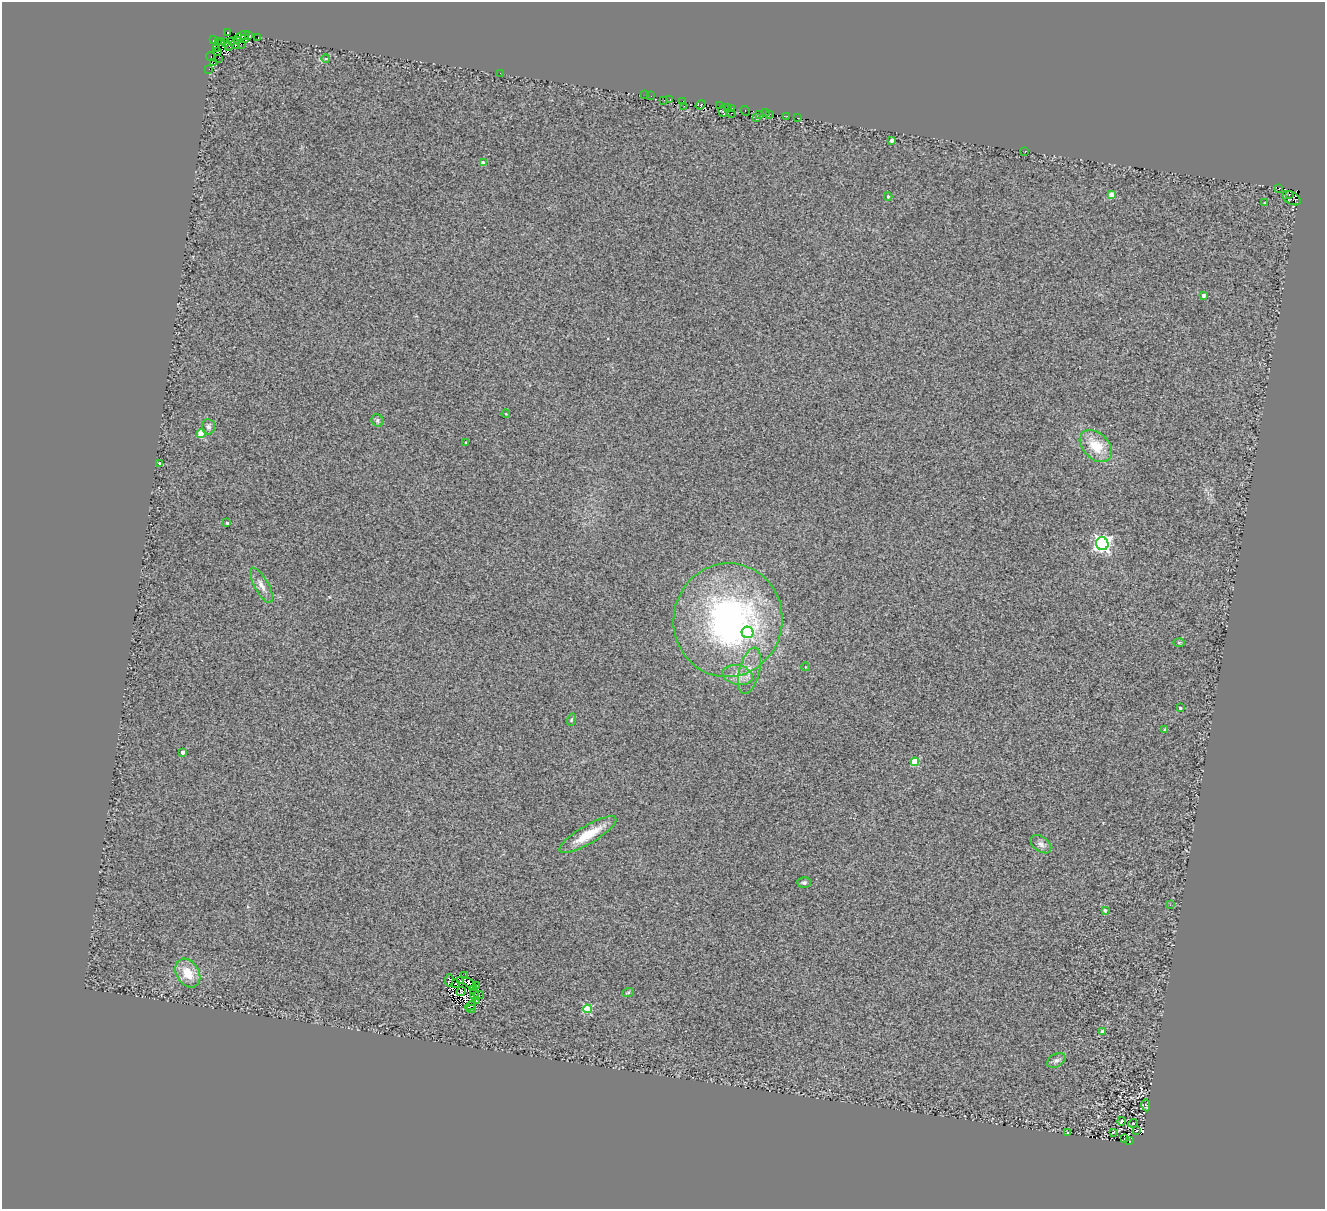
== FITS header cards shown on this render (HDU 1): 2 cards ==
NAXIS1  =                 1323
NAXIS2  =                 1207

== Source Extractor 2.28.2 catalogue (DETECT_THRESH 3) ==
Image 1323 x 1207 px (HDU 1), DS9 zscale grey, 1 PNG px = 1 image px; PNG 1327 x 1211 px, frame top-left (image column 1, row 1207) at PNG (2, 2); each listed source drawn as its Kron ellipse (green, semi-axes under 4 px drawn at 4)
Background 0.359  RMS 0.32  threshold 0.948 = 3 sigma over >= 5 px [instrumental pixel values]
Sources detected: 114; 12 with non-positive FLUX_AUTO (blend fragments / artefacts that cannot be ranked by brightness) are neither listed nor drawn; the other 102 listed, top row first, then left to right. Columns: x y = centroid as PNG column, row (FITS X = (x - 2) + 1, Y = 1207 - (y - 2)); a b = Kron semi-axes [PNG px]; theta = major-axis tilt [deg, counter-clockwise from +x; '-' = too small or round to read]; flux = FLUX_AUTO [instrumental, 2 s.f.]
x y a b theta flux
228 33 4 3 - 3400
242 36 7 4 21 2600
249 36 4 3 - 2400
258 38 3 2 - 290
245 39 4 2 - 170
213 40 3 2 - 650
237 40 3 2 - 970
218 41 3 2 - 1200
222 41 3 2 - 38
226 43 4 3 - 1900
230 44 7 3 63 2300
235 44 5 3 - 2500
241 44 2 2 - 12
216 48 2 2 - 290
217 52 3 2 - 900
211 57 4 2 - 120
219 58 4 2 - 90
326 59 4 3 - 17
214 63 3 3 - 580
209 69 2 2 - 23
500 73 2 2 - 16
645 95 3 2 - 15
651 96 2 2 - 18
670 99 3 2 - 150
664 100 3 2 - 24
683 101 3 3 - 910
700 105 5 4 - 840
684 106 2 2 - 95
720 106 2 2 - 6.5
727 108 2 2 - 100
731 108 3 2 - 190
745 111 5 3 - 600
723 112 5 3 - 170
731 113 3 2 - 28
765 113 3 2 - 19
759 114 3 2 - 78
769 114 3 2 - 27
787 116 3 2 - 23
756 118 3 3 - 16
797 118 2 2 - 31
892 140 4 3 - 130
1025 151 2 2 - 13
483 163 4 4 - 140
1279 188 4 2 - 36
1112 195 4 4 - 370
1289 195 3 2 - 67
888 196 4 3 - 31
1291 198 10 6 -31 340
1265 203 3 2 - 20
1204 295 3 3 - 100
506 414 4 3 - 18
377 420 6 6 - 48
208 427 7 6 - 74
201 434 4 4 - 560
466 442 3 3 - 29
1096 446 19 12 -45 540
159 463 3 3 - 130
227 523 3 3 - 30
1102 544 6 6 - 8400
261 585 20 7 -61 150
728 620 57 54 78 7000
748 632 6 5 - 1200
1179 643 6 4 0 25
806 667 4 3 - 13
749 671 24 10 76 290
738 675 15 9 -10 220
1180 708 3 3 - 40
571 720 6 4 72 32
1165 730 3 3 - 50
183 752 4 3 - 100
915 762 4 4 - 760
588 835 32 9 30 610
1041 844 12 7 -37 110
804 883 7 5 0 43
1170 905 3 2 - 19
1105 910 3 3 - 59
188 973 15 11 -57 430
465 976 2 2 - 3
449 980 6 3 83 21
460 981 3 2 - 18
455 984 3 2 - 16
470 984 8 4 -41 68
477 986 3 2 - 6.5
474 989 2 2 - 8.1
461 991 5 3 - 5
628 993 6 4 20 28
474 994 6 4 89 60
479 995 5 3 - 16
476 1000 3 3 - 19
470 1006 5 2 - 28
471 1009 4 2 - 12
587 1009 4 4 - 930
1103 1031 4 3 - 130
1056 1060 10 6 30 73
1146 1105 6 2 -80 19
1121 1121 4 2 - 19
1133 1123 4 3 - 17
1137 1130 3 3 - 49
1067 1132 3 3 - 69
1113 1132 4 2 - 15
1124 1139 3 3 - 45
1130 1141 4 3 - 57
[12 non-positive-flux detections neither listed nor drawn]